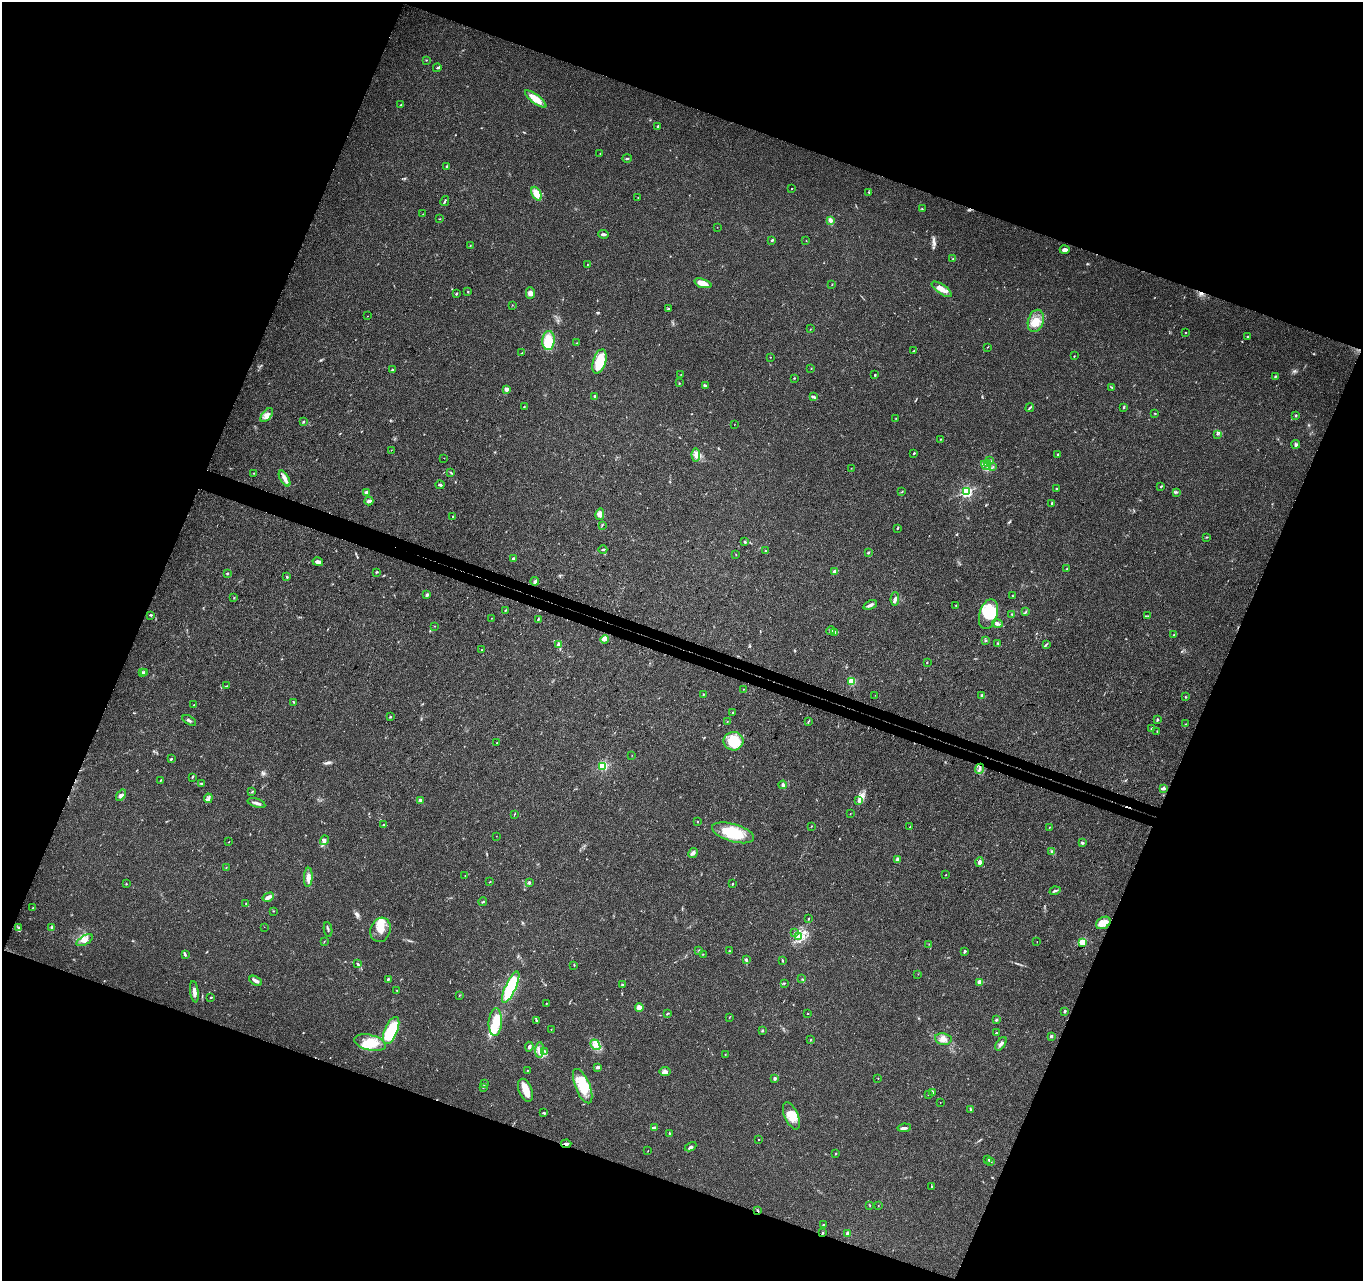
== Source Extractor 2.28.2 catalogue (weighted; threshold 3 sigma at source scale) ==
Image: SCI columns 74-5517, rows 333-5448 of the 5588 x 5718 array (HDU 1 of 3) = the unmasked area's bounding box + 8 px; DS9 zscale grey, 4 x 4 block average (1 PNG px = mean of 4 x 4 image px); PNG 1365 x 1283 px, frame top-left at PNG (2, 2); each listed source drawn as its Kron ellipse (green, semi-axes under 4 px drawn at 4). Shown black and unused: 42% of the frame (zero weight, under 3 of 4 exposures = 6% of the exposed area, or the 3 px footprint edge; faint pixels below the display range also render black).
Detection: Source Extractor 2.28.2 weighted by HDU 2 'WHT'. Background 0.0374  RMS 0.0038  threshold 0.0173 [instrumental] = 3 sigma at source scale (4.5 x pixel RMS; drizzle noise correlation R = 1.50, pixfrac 1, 0.0396/0.0396 arcsec/px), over >= 5 px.
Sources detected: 319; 1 too faint to see at this stretch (4 x 4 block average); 5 inside a brighter object's white glare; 1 cosmic-ray / hot-pixel residue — neither listed nor drawn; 4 coinciding with a brighter row at this scale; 15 inside a brighter listed object's ellipse — not listed separately; the other 293 listed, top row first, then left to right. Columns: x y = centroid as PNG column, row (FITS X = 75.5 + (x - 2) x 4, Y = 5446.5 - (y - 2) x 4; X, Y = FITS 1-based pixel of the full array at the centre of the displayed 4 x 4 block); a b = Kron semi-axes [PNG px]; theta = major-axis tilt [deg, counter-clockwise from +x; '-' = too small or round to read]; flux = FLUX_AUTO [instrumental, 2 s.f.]
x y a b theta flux
426 60 2 2 - 1.1
437 68 4 2 - 3.2
536 99 13 4 -37 37
401 105 2 2 - 1.6
658 126 3 2 - 2.5
600 153 3 2 - 0.96
627 158 5 2 - 2.3
447 166 3 2 - 3.9
792 189 2 2 - 0.88
869 192 2 2 - 1.1
536 194 7 4 -64 26
638 197 2 2 - 0.67
445 201 5 2 - 2.5
922 209 3 2 - 1.2
423 214 2 2 - 0.85
440 219 2 2 - 1
830 220 4 3 - 10
717 227 2 2 - 0.5
604 234 5 2 - 6.5
772 240 3 2 - 2.3
806 240 2 2 - 0.58
470 246 2 2 - 0.86
1065 250 5 3 - 7
953 259 2 2 - 1.9
587 265 2 2 - 0.82
703 283 9 4 -18 29
832 284 2 2 - 1
942 289 12 4 -34 18
468 292 3 2 - 1.3
530 293 6 4 -88 8.2
456 294 3 2 - 2.9
512 305 2 2 - 0.84
669 309 2 2 - 2
367 316 2 2 - 0.7
1036 321 11 7 73 31
810 329 2 2 - 0.8
1185 332 2 2 - 1.4
1248 337 2 2 - 6.5
549 341 9 6 85 57
577 343 2 2 - 0.56
987 347 2 2 - 0.82
914 351 3 2 - 1.6
522 353 2 2 - 0.94
1074 356 2 2 - 1.3
770 357 2 2 - 0.93
599 362 12 6 72 71
811 368 2 2 - 0.79
393 370 3 2 - 3.4
681 374 2 2 - 0.67
875 375 2 2 - 1.7
1275 377 3 2 - 1.7
794 378 2 2 - 1.4
679 383 3 2 - 1.4
705 386 3 2 - 3.1
1112 387 3 2 - 1.6
506 389 2 2 - 10
595 396 2 2 - 4
813 397 3 2 - 2.8
524 406 3 2 - 0.84
1124 407 3 2 - 2
1030 408 4 2 - 2.8
1155 413 2 2 - 1.6
267 415 8 4 51 15
1296 415 3 2 - 2.6
896 418 2 2 - 0.56
303 422 3 2 - 2
734 424 2 2 - 0.46
1217 434 2 2 - 1.9
941 439 3 2 - 1.1
1296 444 4 3 - 3.9
391 450 2 2 - 0.62
914 453 2 2 - 2
1057 454 2 2 - 1.6
696 455 6 3 -87 10
444 458 2 2 - 0.5
990 461 3 2 - 2.6
988 464 2 2 - 2.5
986 465 5 2 - 4.8
993 467 2 2 - 0.86
851 468 2 2 - 0.65
254 473 2 2 - 0.94
451 473 2 2 - 1.6
285 478 9 4 -59 10
440 485 4 3 - 3.9
1161 486 3 2 - 1.7
1056 489 2 2 - 1.5
366 492 3 3 - 3.9
902 492 2 2 - 1.6
966 492 2 2 - 220
1177 492 3 2 - 1.3
369 501 4 2 - 7.3
1052 504 3 2 - 3
600 514 6 4 77 13
452 517 2 2 - 0.73
602 525 2 2 - 1.4
898 528 3 2 - 2
1207 537 2 2 - 1.4
745 542 3 2 - 2.3
603 550 4 2 - 2.7
766 551 3 2 - 1.9
868 553 3 2 - 2.7
736 555 2 2 - 0.72
513 558 3 2 - 2.6
318 562 5 3 - 10
1066 569 2 2 - 1.9
835 571 4 3 - 5.1
377 572 3 2 - 2.2
227 573 2 2 - 1.6
287 577 3 2 - 1.8
535 581 4 3 - 4.5
427 595 2 2 - 6.5
1012 596 2 2 - 1.2
234 598 2 2 - 0.77
895 599 7 3 86 5.2
870 605 7 2 22 8.1
956 605 2 2 - 1.2
505 610 2 2 - 1.3
1026 611 2 2 - 0.86
988 614 15 9 73 45
1012 614 2 2 - 1.2
151 615 4 2 - 2.4
1148 616 2 2 - 0.58
491 618 2 2 - 0.55
538 619 3 2 - 1.8
997 623 5 3 - 5.6
434 626 2 2 - 0.73
830 631 4 3 - 4.7
834 632 4 2 - 3
1174 635 2 2 - 1.4
605 639 4 2 - 3.3
985 641 3 2 - 1.3
998 643 3 2 - 2
559 644 4 3 - 9.6
1046 644 4 2 - 2.8
481 650 2 2 - 0.74
927 663 2 2 - 0.75
142 672 3 2 - 2.4
144 673 2 2 - 2.1
852 681 2 2 - 62
226 686 3 2 - 1.8
743 689 2 2 - 0.64
703 694 2 2 - 1.7
875 695 2 2 - 0.42
981 695 3 2 - 4.4
1185 697 3 2 - 1.5
294 702 2 2 - 1.2
194 705 2 2 - 1
733 713 3 2 - 3.5
390 717 3 2 - 1.5
189 720 8 2 -31 4.6
1157 720 3 2 - 2.3
808 721 4 2 - 1.9
727 722 2 2 - 0.7
1185 724 2 2 - 1
1152 729 3 2 - 4.2
1157 731 2 2 - 1.1
733 741 10 9 - 70
496 743 2 2 - 0.83
632 755 2 2 - 0.57
171 759 3 2 - 2.5
603 766 2 2 - 92
980 769 5 2 - 4.3
192 777 3 2 - 1.6
161 780 3 2 - 1.2
201 783 3 2 - 2.6
783 785 4 3 - 4.8
1163 788 4 3 - 5.6
252 792 3 2 - 1.8
121 795 6 3 55 8.3
208 798 5 2 - 4.2
420 800 4 3 - 5.5
858 800 3 3 - 3.8
256 803 9 3 -18 6.9
514 814 2 2 - 1.1
850 814 2 2 - 0.8
697 822 2 2 - 1
383 825 2 2 - 1.8
812 826 2 2 - 1.1
910 827 3 2 - 1.8
1049 827 2 2 - 0.89
733 833 22 9 -16 76
496 836 2 2 - 0.46
324 840 5 3 - 6
229 842 2 2 - 0.88
1083 842 3 2 - 2.5
1052 851 3 3 - 3.4
693 853 5 2 - 5.3
897 860 2 2 - 1.7
980 862 5 3 - 6.6
226 868 2 2 - 0.97
465 875 2 2 - 0.66
946 875 2 2 - 0.85
308 877 10 4 87 12
490 882 2 2 - 1.1
529 883 3 3 - 2.7
126 884 2 2 - 1.3
732 884 2 2 - 3.3
1055 891 5 2 - 4.5
268 897 6 3 29 11
483 902 4 2 - 2.3
246 903 3 2 - 1.1
33 908 2 2 - 0.83
274 911 2 2 - 0.96
809 919 3 2 - 1.4
1103 923 8 5 31 28
264 927 2 2 - 0.5
19 928 4 2 - 2.4
52 928 4 2 - 4.2
328 930 7 2 -83 3.6
380 930 12 10 71 27
795 932 2 2 - 0.87
799 936 3 2 - 3.2
85 940 9 4 30 13
324 942 2 2 - 0.87
1037 942 2 2 - 0.61
1082 942 2 2 - 74
929 944 2 2 - 0.91
699 950 2 2 - 1.1
729 951 3 2 - 1.7
964 951 4 2 - 2.1
703 954 2 2 - 0.85
185 955 3 2 - 2.4
746 960 3 3 - 4.6
782 960 3 2 - 2.1
357 964 3 2 - 2.4
574 965 3 2 - 1.5
918 974 2 2 - 0.45
388 979 3 2 - 2.5
802 979 2 2 - 1
256 981 7 3 -28 8.8
980 982 2 2 - 19
784 983 2 2 - 1.3
622 985 2 2 - 2.5
511 987 17 5 65 200
397 990 2 2 - 0.74
194 992 11 3 -82 11
459 995 2 2 - 0.65
210 997 2 2 - 1.2
546 1003 2 2 - 0.77
639 1008 4 3 - 12
1065 1011 3 2 - 2.7
667 1014 4 2 - 1.5
808 1014 2 2 - 0.92
729 1017 2 2 - 0.67
536 1020 4 2 - 2.3
996 1020 3 2 - 3
495 1022 14 6 86 52
391 1030 14 6 68 95
551 1030 2 2 - 0.59
762 1030 2 2 - 1.6
996 1033 2 2 - 2.5
1051 1036 2 2 - 7.5
811 1039 2 2 - 0.98
943 1039 8 6 -9 16
370 1043 16 7 -14 47
1001 1044 8 3 55 7.1
595 1045 5 4 - 11
529 1047 5 3 - 5.4
539 1050 8 4 84 10
545 1051 2 2 - 1.4
725 1055 2 2 - 1
598 1067 3 3 - 4.9
527 1070 2 2 - 1.3
665 1072 5 4 - 8.2
775 1078 3 2 - 4.4
878 1078 2 2 - 0.84
484 1084 2 2 - 0.84
583 1086 18 7 -68 65
483 1087 2 2 - 1.7
525 1090 12 6 -69 34
933 1092 3 2 - 1.2
928 1095 2 2 - 0.71
940 1103 2 2 - 0.42
970 1110 4 2 - 2.6
544 1113 3 2 - 2.6
791 1116 14 6 -66 36
655 1127 3 2 - 1.7
904 1128 7 2 7 6.3
669 1133 2 2 - 2
758 1139 2 2 - 12
566 1144 5 2 - 5.7
691 1147 6 3 27 5.3
648 1151 2 2 - 0.72
836 1154 2 2 - 1.7
988 1159 3 2 - 2.4
990 1161 4 2 - 2.2
931 1186 3 2 - 1.3
870 1206 2 2 - 1.1
878 1206 2 2 - 0.88
758 1211 3 2 - 2.5
823 1225 2 2 - 1.9
823 1233 2 2 - 1.9
848 1234 2 2 - 13
Overlapping masked pixels (flux is a lower limit): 3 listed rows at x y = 566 1144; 758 1211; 823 1233
Diffuse or blended objects may show on this block-average render without a row.